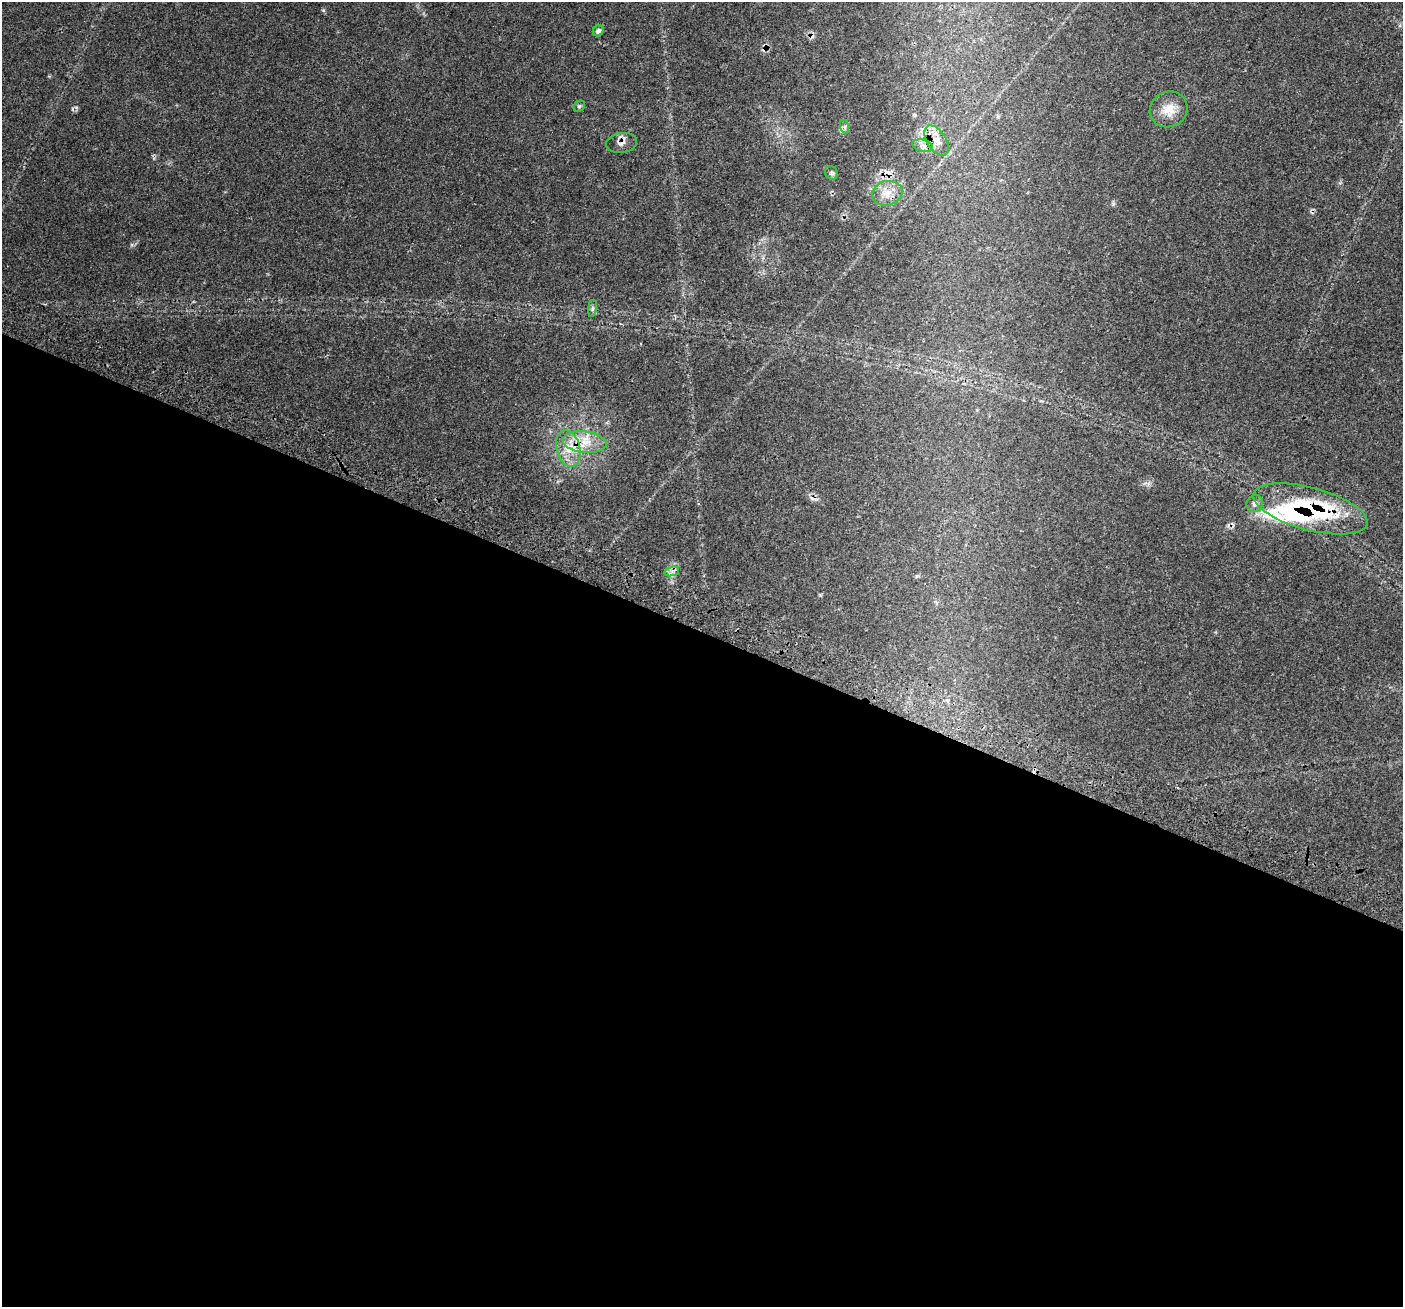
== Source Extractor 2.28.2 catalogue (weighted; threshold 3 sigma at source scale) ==
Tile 14 of 4 x 4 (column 2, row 4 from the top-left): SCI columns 1535-2935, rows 410-1714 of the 5862 x 5975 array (HDU 1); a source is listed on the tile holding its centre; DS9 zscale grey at full resolution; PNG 1405 x 1309 px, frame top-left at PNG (2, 2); each listed source drawn as its Kron ellipse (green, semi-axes under 4 px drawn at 4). Shown black and unused: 52% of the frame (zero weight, under 3 of 4 exposures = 9% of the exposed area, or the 3 px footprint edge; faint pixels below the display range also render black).
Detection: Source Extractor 2.28.2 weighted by HDU 2 'WHT'; one run over the whole footprint, this tile lists its part. Background 0.0437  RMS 0.0039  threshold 0.0176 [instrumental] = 3 sigma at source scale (4.5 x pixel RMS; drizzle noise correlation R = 1.50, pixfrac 1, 0.0396/0.0396 arcsec/px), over >= 5 px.
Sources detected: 20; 3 cosmic-ray / hot-pixel residue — neither listed nor drawn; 2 inside a brighter listed object's ellipse — not listed separately; the other 15 listed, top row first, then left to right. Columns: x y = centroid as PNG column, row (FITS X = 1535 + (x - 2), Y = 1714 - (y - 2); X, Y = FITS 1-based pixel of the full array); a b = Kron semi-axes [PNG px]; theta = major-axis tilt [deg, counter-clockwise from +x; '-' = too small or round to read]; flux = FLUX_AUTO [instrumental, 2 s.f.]
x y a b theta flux
598 31 6 5 - 1.3
579 106 6 5 - 0.57
1169 109 19 17 31 6.5
845 127 7 4 -71 0.74
937 140 17 9 -57 3.8
622 143 15 10 8 2.2
923 146 11 6 -13 1.6
831 173 7 6 - 0.79
887 193 15 12 17 4.7
592 308 9 4 81 0.73
585 442 22 10 -7 7.3
568 448 18 12 -75 6.6
1255 504 9 8 - 1.6
1310 509 59 21 -15 45
672 571 7 4 18 1.2
Overlapping masked pixels (flux is a lower limit): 3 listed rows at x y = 622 143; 568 448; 1310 509
Unlisted compact peaks at least as high as the median listed source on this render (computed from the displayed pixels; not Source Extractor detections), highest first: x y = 76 107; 1113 204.